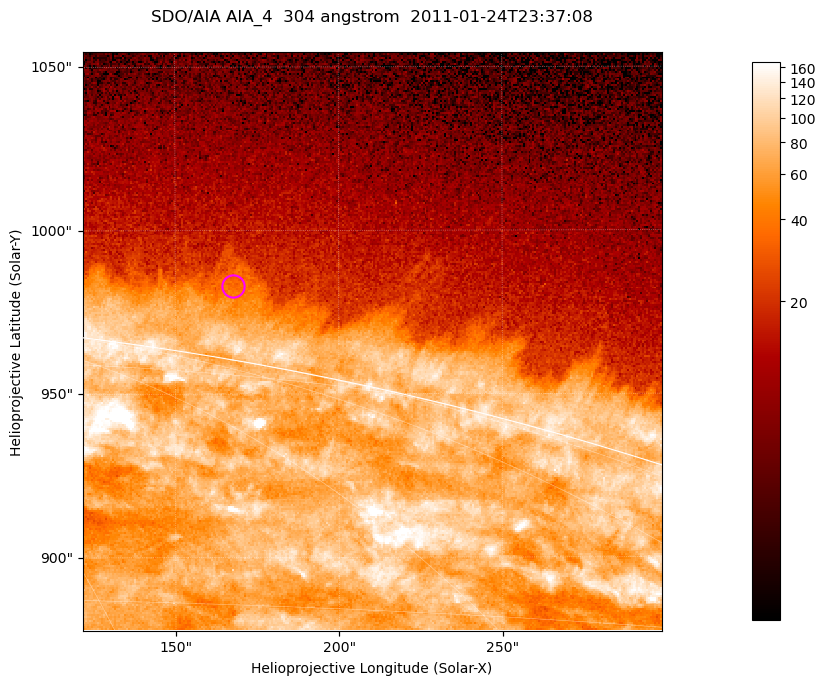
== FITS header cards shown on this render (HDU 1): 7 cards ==
TELESCOP= 'SDO/AIA '           / For AIA: SDO/AIA
INSTRUME= 'AIA_4   '           / For AIA: AIA_ATA1, AIA_ATA2, AIA_ATA3 or AIA_AT
WAVELNTH=                  304 / [angstrom] Wavelength
WAVEUNIT= 'angstrom'           / Wavelength unit: angstrom
DATE-OBS= '2011-01-24T23:37:08.124' / [ISO] Date when observation started; ISO 8
CTYPE1  = 'HPLN-TAN'           / CTYPE1; Typically HPLN
CTYPE2  = 'HPLT-TAN'           / CTYPE2; Typically HPLT

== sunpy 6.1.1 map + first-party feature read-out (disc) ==
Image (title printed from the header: SDO/AIA AIA_4  304 angstrom  2011-01-24T23:37:08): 295 x 295 px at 0.6 arcsec/px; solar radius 975 arcsec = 1624 px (partial field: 0.4% of the solar disc is inside the frame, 41% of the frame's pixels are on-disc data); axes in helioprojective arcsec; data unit not stated in the header (colour bar unlabelled)
Orientation: roll -0.132 deg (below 1 deg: not rotated)
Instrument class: DISC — disc imager (sunpy class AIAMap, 304 A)
Bright regions (active regions / flare kernels): reference = the on-disc median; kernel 3 px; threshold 5 sigma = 109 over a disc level ~74.3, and >= 1.15x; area >= 87 px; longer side >= 4 px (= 2.4 arcsec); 0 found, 0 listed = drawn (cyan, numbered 1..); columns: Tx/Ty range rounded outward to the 2 arcsec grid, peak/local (2 s.f.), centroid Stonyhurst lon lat
Off-limb structures (1.02-1.3 R_sun): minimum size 43 px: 4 found; the strongest spans PA ~350 deg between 1.02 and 1.03 R_sun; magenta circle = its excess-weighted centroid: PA ~350 deg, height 1.02 R_sun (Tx ~168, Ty ~984 arcsec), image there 1.6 x the reference